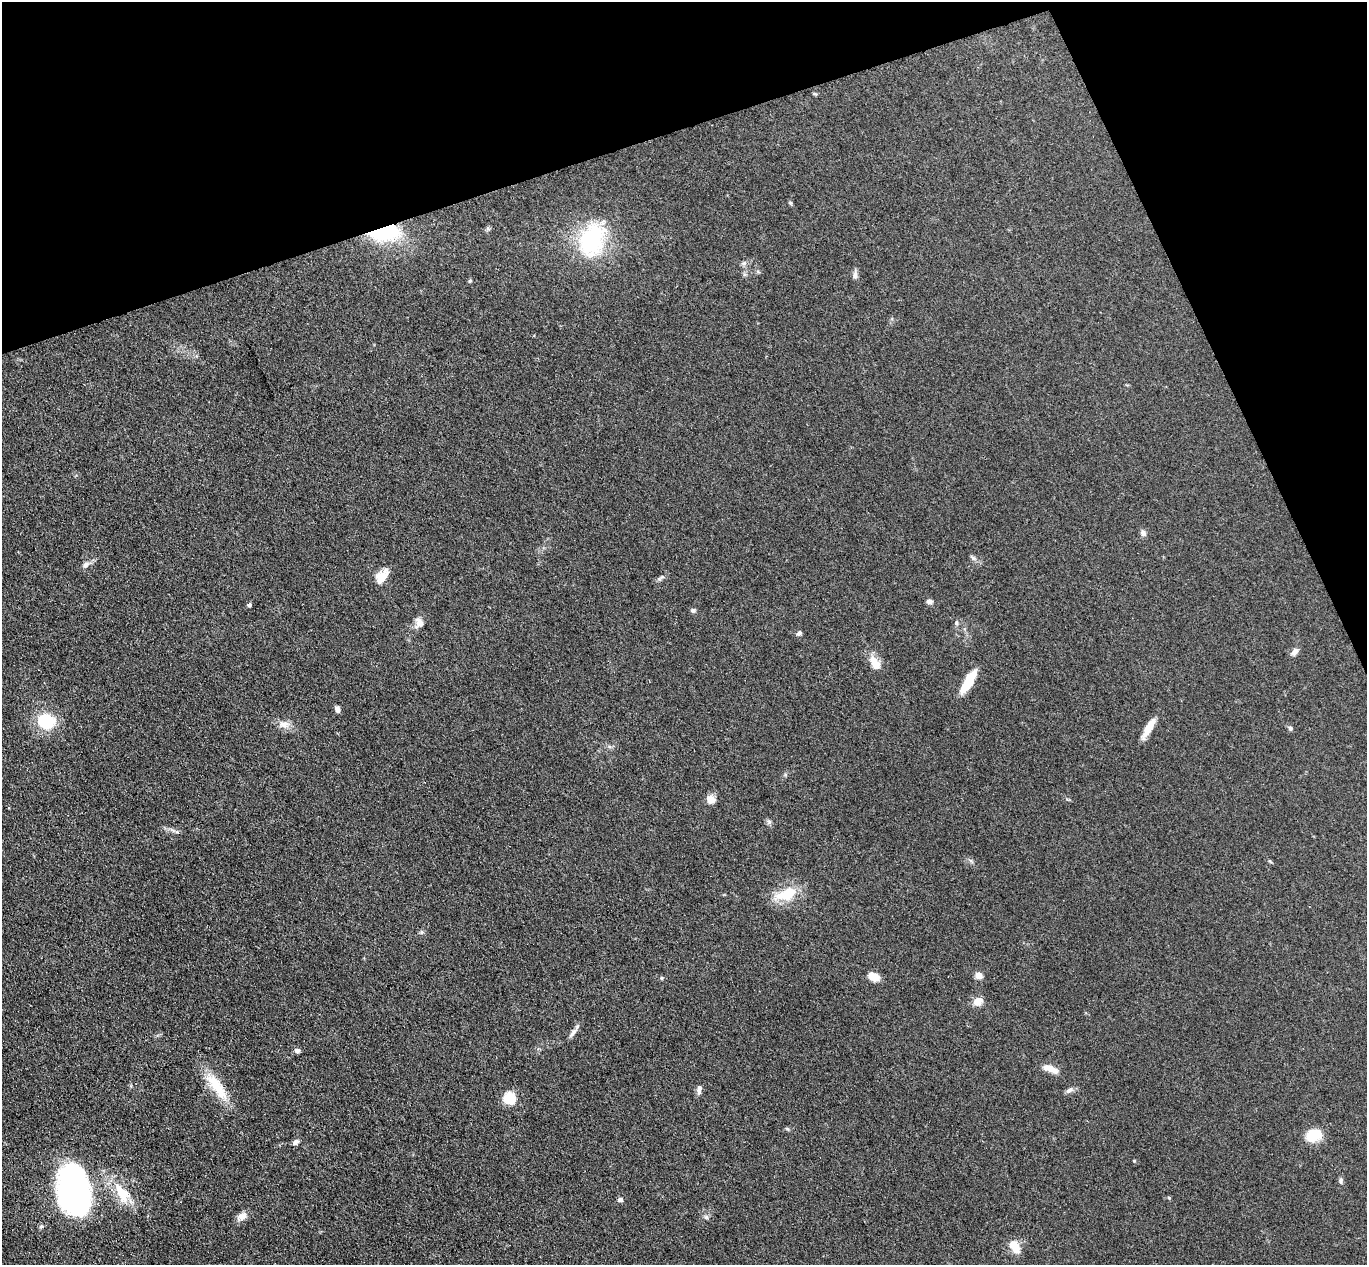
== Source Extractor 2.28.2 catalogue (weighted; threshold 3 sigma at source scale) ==
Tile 3 of 4 x 4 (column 3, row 1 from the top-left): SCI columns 2785-4149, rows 3962-5224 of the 5571 x 5525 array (HDU 1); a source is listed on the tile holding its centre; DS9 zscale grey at full resolution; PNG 1369 x 1267 px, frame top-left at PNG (2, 2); no overlay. Shown black and unused: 17% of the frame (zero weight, under 3 of 4 exposures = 5% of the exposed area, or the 3 px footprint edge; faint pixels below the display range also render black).
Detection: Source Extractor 2.28.2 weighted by HDU 2 'WHT'; one run over the whole footprint, this tile lists its part. Background 0.0885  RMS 0.0071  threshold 0.0318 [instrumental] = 3 sigma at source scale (4.5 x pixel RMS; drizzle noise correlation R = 1.50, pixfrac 1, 0.05/0.05 arcsec/px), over >= 5 px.
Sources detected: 53; all 53 listed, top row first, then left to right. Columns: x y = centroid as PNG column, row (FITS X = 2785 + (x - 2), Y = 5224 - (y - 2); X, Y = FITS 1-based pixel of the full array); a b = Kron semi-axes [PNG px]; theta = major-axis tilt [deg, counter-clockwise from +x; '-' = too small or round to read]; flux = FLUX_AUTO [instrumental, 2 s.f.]
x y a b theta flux
814 94 7 3 -9 0.82
790 203 5 5 - 0.86
488 229 7 4 -19 1.1
384 232 32 15 4 57
592 240 41 28 73 64
744 263 7 5 44 1.5
855 275 12 5 86 2.4
1143 533 9 7 -61 2.2
973 558 10 5 -36 1.8
86 565 11 6 52 2.7
381 576 18 10 53 9.6
660 578 15 4 31 1.8
929 601 7 6 - 2.5
249 605 5 5 - 1.4
693 610 7 5 14 1.5
419 623 13 10 -90 4.7
956 623 7 4 84 1.3
799 633 8 5 39 1.6
1294 652 12 7 48 2.9
875 663 17 10 -59 9.4
968 682 27 8 59 18
337 709 7 5 -71 2.6
46 721 23 19 -18 26
284 724 15 10 -5 5.7
1149 727 25 7 59 10
1290 728 7 5 -54 1.6
711 799 11 10 - 4.9
769 822 6 6 - 1.5
786 894 30 14 19 21
422 932 6 5 - 1.2
979 975 9 7 -23 3.8
874 977 10 7 -25 9.5
662 978 5 3 - 0.73
978 1001 12 9 21 5.7
573 1033 16 5 52 3.1
297 1051 6 5 - 2.6
1050 1069 21 8 -20 7
217 1087 43 13 -56 22
699 1089 13 5 84 2.9
1069 1090 12 6 37 2.4
509 1098 15 14 - 12
787 1129 8 3 -45 0.8
1313 1135 19 14 18 15
296 1142 9 5 32 2.5
1134 1161 5 3 - 0.58
1341 1181 9 4 -89 1.5
74 1191 45 30 -80 220
122 1193 33 16 -57 21
620 1200 6 5 - 1.8
242 1216 14 10 32 4.5
706 1217 7 4 -45 1.3
41 1226 6 5 - 1.4
1015 1247 17 11 -56 8.9
Overlapping masked pixels (flux is a lower limit): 1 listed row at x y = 384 232